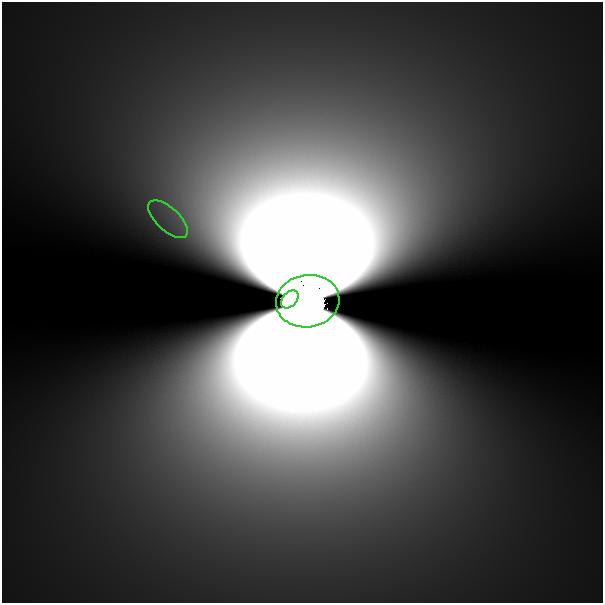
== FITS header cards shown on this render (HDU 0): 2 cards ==
NAXIS1  =                  601
NAXIS2  =                  601

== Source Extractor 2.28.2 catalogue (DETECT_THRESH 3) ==
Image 601 x 601 px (HDU 0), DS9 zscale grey, 1 PNG px = 1 image px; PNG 605 x 605 px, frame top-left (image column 1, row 601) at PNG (2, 2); each listed source drawn as its Kron ellipse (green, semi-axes under 4 px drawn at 4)
Background 6.97e-09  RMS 1.4e-09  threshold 4.08e-09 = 3 sigma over >= 5 px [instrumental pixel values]
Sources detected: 3; all 3 listed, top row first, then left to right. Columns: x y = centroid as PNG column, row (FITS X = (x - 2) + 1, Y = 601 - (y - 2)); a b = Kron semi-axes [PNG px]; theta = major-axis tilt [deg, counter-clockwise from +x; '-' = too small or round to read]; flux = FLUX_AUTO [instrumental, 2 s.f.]
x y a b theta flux
168 219 25 11 -42 3.1e-06
290 299 10 7 46 5.7e+00
308 301 32 26 9 5.1e+01